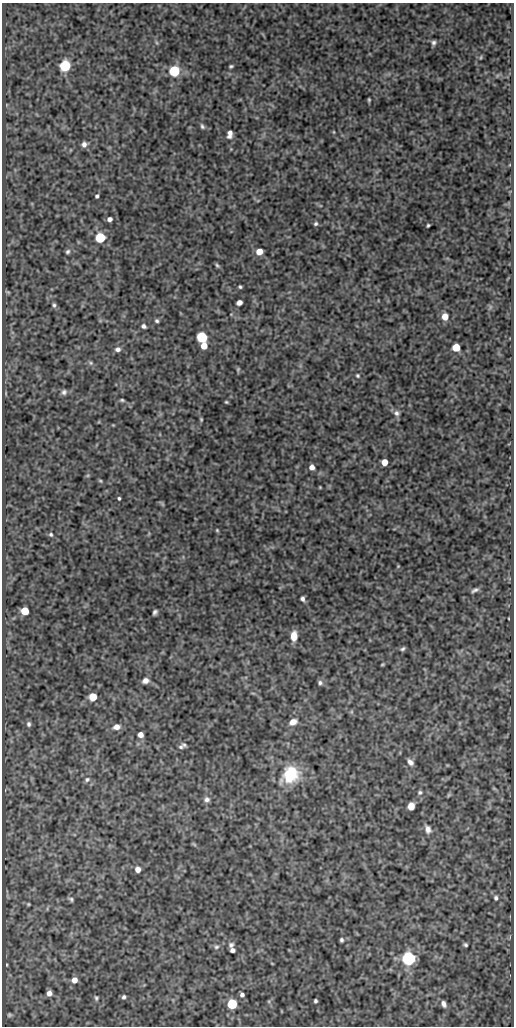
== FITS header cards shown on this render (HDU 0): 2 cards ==
NAXIS1  =                  512
NAXIS2  =                 1024

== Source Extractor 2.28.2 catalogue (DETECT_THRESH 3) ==
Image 512 x 1024 px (HDU 0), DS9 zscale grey, 1 PNG px = 1 image px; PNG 516 x 1028 px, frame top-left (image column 1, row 1024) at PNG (2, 3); no overlay
Background 82.9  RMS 0.52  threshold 1.55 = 3 sigma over >= 5 px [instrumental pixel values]
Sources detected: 92; all 92 listed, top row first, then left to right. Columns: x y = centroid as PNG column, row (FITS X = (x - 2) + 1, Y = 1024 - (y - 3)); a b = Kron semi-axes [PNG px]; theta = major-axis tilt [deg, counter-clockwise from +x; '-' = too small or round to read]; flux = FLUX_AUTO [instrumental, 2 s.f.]
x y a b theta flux
434 43 6 5 - 87
481 57 5 3 - 35
65 66 6 6 - 3600
231 66 4 3 - 50
174 71 6 6 - 2700
369 100 4 2 - 43
202 126 7 5 -59 73
334 132 5 3 - 28
230 134 9 5 85 180
84 144 6 6 - 140
97 196 4 3 - 63
110 219 5 4 - 130
316 224 5 5 - 63
428 225 4 3 - 46
100 238 6 6 - 2800
68 252 6 5 - 72
259 252 6 5 - 380
217 265 6 4 -49 58
240 287 3 3 - 47
8 292 7 3 -26 41
239 302 5 4 - 180
54 305 6 5 - 73
445 317 6 5 - 450
157 321 5 4 - 64
144 326 6 5 - 89
202 337 6 6 - 3500
204 346 5 5 - 410
456 347 5 5 - 990
118 349 7 6 - 130
90 363 7 5 -21 72
238 369 6 4 66 41
358 376 5 5 - 51
64 392 7 6 - 100
122 400 5 3 - 51
226 402 4 3 - 40
397 413 8 7 - 120
201 419 4 3 - 39
113 425 3 3 - 27
384 462 5 5 - 450
312 467 5 5 - 180
100 481 5 4 - 41
320 487 3 2 - 27
119 498 3 3 - 49
162 504 6 4 -71 44
217 530 5 4 - 37
51 535 6 5 - 62
398 566 4 4 - 28
475 590 9 4 25 96
302 599 6 5 - 99
25 611 5 5 - 930
155 612 5 4 - 86
294 636 10 6 87 410
402 649 6 4 30 63
382 664 5 3 - 36
145 681 6 5 - 170
320 683 6 6 - 82
93 697 5 5 - 780
293 722 9 6 26 240
29 724 6 5 - 85
116 727 9 6 14 210
140 735 5 5 - 220
184 745 7 4 -31 55
181 747 8 6 20 78
410 762 8 6 -50 150
290 774 17 14 45 1600
87 780 7 6 - 95
420 792 6 5 - 66
449 795 6 5 - 44
207 799 7 7 - 120
411 806 6 5 - 320
428 829 10 7 -71 180
194 844 8 4 -37 42
138 869 6 5 - 210
496 898 6 5 - 77
71 899 6 4 -29 67
28 904 3 3 - 36
341 940 4 3 - 65
231 945 7 6 - 96
465 945 4 3 - 57
216 947 7 6 - 81
232 950 5 4 - 110
408 958 6 6 - 9000
7 965 4 2 - 26
74 980 6 5 - 260
49 993 5 4 - 180
242 995 4 4 - 100
124 997 5 5 - 70
96 998 6 5 - 60
315 1001 4 3 - 61
232 1004 6 5 - 2600
443 1004 8 5 -66 140
9 1015 5 5 - 52